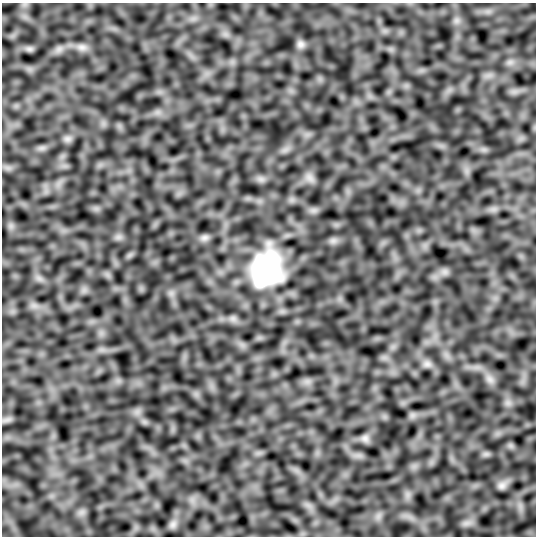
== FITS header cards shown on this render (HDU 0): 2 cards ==
NAXIS1  =                  534
NAXIS2  =                  534

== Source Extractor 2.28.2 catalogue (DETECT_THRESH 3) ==
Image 534 x 534 px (HDU 0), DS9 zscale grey, 1 PNG px = 1 image px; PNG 538 x 538 px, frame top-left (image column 1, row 534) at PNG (2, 3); no overlay
Background -0.198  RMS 7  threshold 21.1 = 3 sigma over >= 5 px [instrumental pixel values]
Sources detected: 21; all 21 listed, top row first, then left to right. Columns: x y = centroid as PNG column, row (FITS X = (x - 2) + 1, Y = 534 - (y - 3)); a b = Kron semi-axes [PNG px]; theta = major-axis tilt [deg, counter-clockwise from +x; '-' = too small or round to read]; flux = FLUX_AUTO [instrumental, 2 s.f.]
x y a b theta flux
300 44 10 9 - 1800
82 47 15 9 -11 3100
29 49 11 6 -7 1400
59 49 8 6 45 2000
510 62 7 7 - 1800
67 139 12 8 0 1900
42 148 9 6 20 1700
118 237 7 5 45 1500
204 238 12 8 8 2100
266 269 42 34 74 68000
445 272 8 7 - 2100
39 278 9 4 -37 1800
34 306 8 4 -19 1600
427 364 13 9 -14 2600
490 379 12 9 -47 3100
508 403 8 4 -18 1500
412 415 7 4 -72 1300
365 438 11 10 - 2200
486 454 6 6 - 1200
502 485 12 9 27 2400
173 524 9 5 59 1600